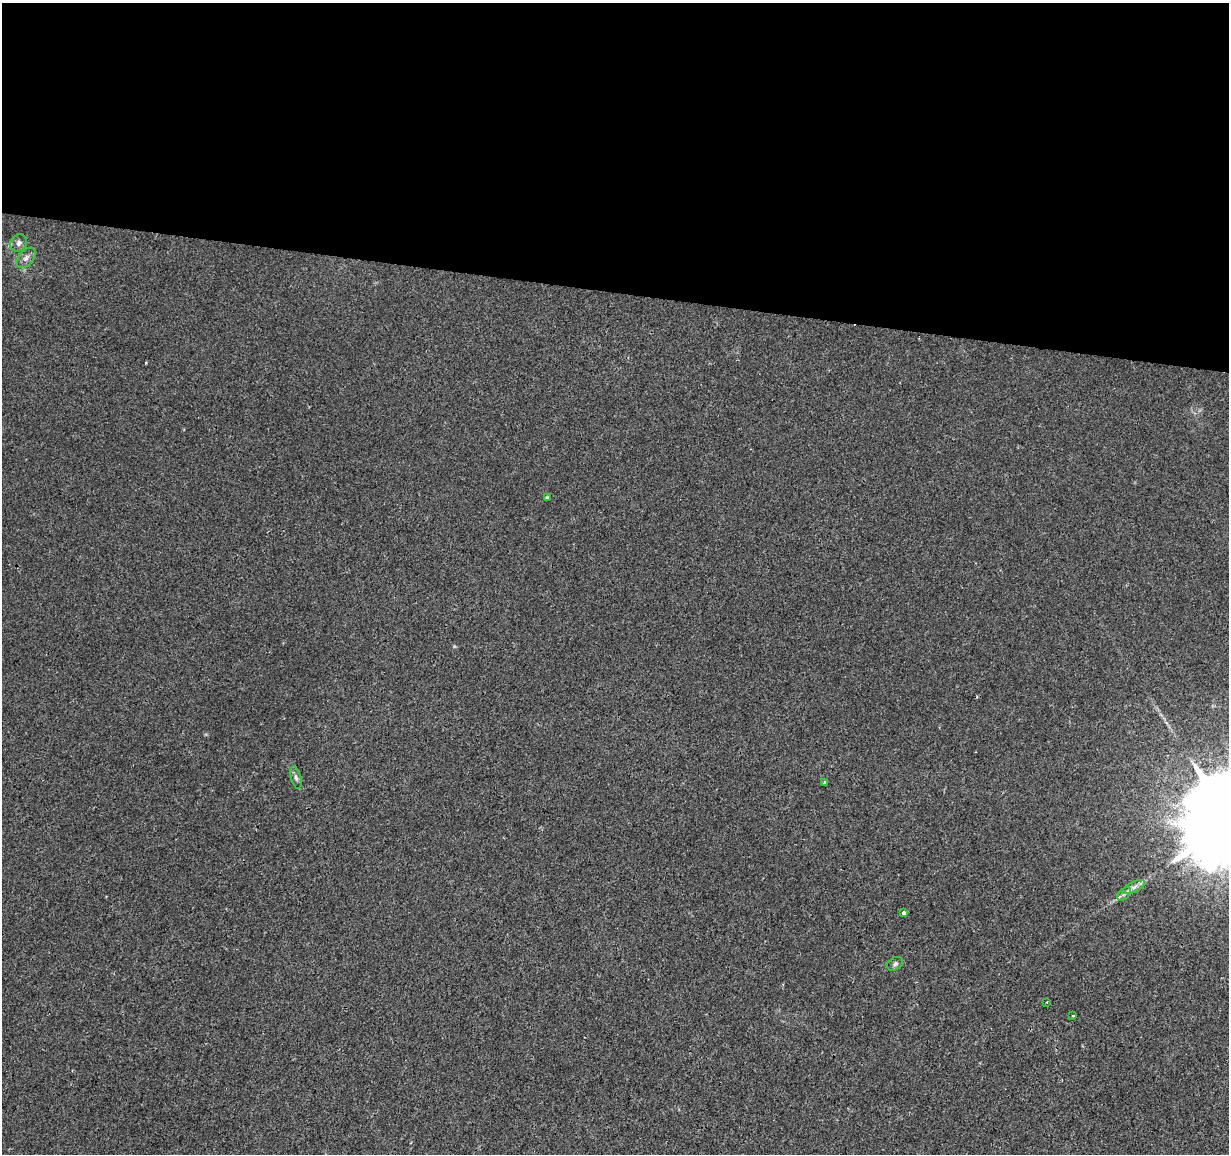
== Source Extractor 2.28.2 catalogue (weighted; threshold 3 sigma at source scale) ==
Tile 3 of 4 x 4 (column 3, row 1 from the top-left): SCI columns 2453-3679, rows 3682-4833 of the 4913 x 5118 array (HDU 1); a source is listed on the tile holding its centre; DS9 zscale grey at full resolution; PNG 1231 x 1156 px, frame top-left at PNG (2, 3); each listed source drawn as its Kron ellipse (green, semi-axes under 4 px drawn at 4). Shown black and unused: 25% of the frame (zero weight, under 2 of 3 exposures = <1% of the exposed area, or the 3 px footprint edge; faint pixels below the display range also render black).
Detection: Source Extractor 2.28.2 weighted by HDU 2 'WHT'; one run over the whole footprint, this tile lists its part. Background 0.00516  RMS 0.0036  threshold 0.016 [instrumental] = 3 sigma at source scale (4.5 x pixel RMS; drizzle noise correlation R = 1.50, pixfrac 1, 0.0396/0.0396 arcsec/px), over >= 5 px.
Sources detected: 11; all 11 listed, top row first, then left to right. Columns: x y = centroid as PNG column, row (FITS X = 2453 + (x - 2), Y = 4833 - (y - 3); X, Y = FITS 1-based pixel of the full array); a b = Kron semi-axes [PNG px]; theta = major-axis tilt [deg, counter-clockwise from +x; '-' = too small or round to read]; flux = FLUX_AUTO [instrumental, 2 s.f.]
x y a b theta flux
19 243 9 8 - 1.6
26 258 12 7 50 1.7
547 498 4 4 - 0.73
296 777 12 5 -74 0.98
825 783 4 3 - 0.91
1134 887 12 5 26 1.5
1124 894 8 5 45 0.94
904 913 3 3 - 2.2
895 964 8 6 29 1
1047 1002 2 2 - 0.31
1073 1016 3 2 - 0.4